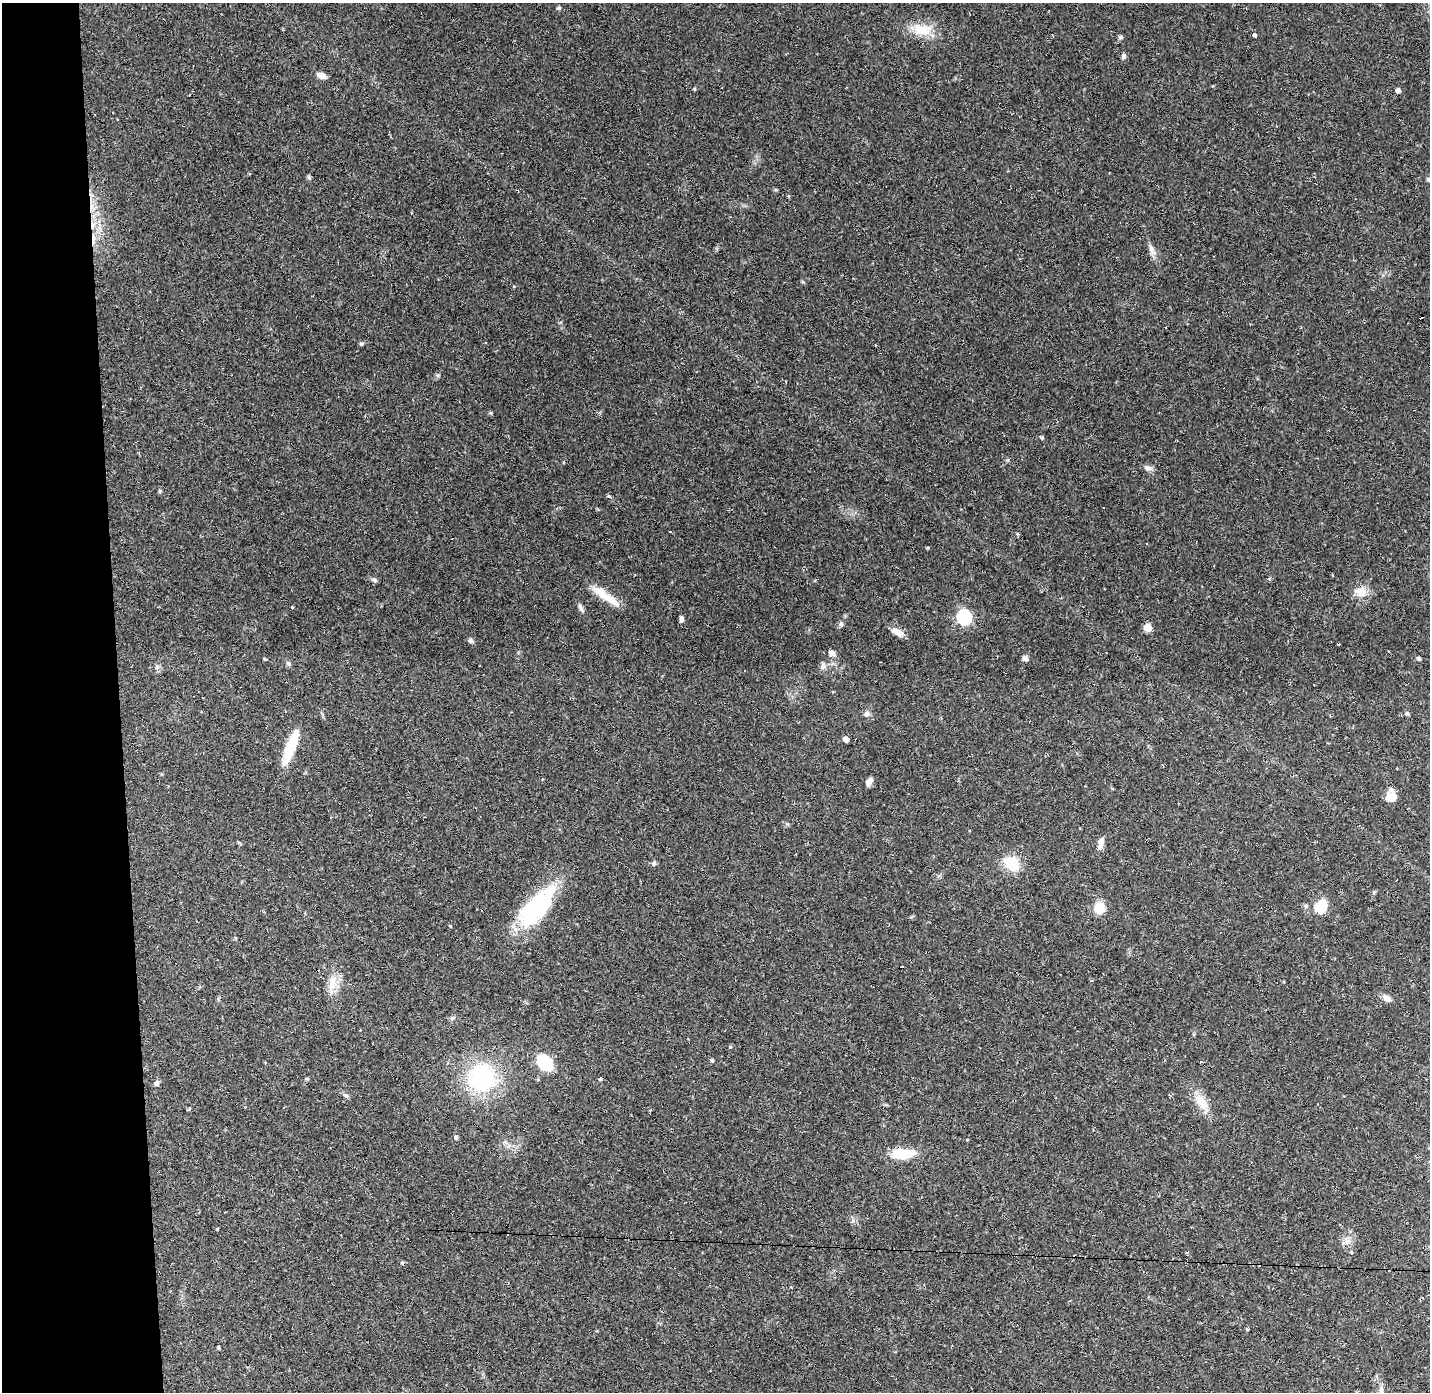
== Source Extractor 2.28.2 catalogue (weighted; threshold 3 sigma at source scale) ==
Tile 4 of 3 x 3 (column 1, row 2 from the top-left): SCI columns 1-1428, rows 1432-2821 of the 4285 x 4255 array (HDU 1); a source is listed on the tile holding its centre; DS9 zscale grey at full resolution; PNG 1432 x 1394 px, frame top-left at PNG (2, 3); no overlay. Shown black and unused: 8% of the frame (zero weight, under 2 of 3 exposures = <1% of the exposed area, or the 3 px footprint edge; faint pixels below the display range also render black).
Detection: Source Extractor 2.28.2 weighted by HDU 2 'WHT'; one run over the whole footprint, this tile lists its part. Background 0.0807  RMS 0.0053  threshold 0.0238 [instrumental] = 3 sigma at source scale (4.5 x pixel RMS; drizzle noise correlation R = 1.50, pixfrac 1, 0.05/0.05 arcsec/px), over >= 5 px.
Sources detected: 80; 5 cosmic-ray / hot-pixel residue — not listed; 1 inside a brighter listed object's ellipse — not listed separately; the other 74 listed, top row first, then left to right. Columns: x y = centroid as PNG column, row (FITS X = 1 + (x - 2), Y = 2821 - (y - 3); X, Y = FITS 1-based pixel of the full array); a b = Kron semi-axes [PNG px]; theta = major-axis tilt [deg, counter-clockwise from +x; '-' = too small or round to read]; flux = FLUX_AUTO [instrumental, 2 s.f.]
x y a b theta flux
559 8 6 4 19 0.79
922 30 29 16 -4 12
1255 35 4 4 - 1.1
1120 37 6 5 - 1
1123 56 7 6 - 1.2
321 76 10 7 -23 3.3
694 89 4 4 - 0.61
1398 90 4 4 - 2.1
309 177 6 5 - 0.87
1429 179 9 6 2 1.8
1151 248 10 6 -89 2.1
361 344 6 5 - 0.95
490 413 5 4 - 0.74
1042 437 5 4 - 0.72
1147 468 11 7 -18 2
160 491 6 3 -72 0.64
609 496 6 5 - 0.71
1104 507 3 3 - 1.2
1017 534 5 4 - 0.67
1146 543 3 2 - 0.51
1269 579 5 4 - 0.62
374 580 8 5 -29 1.1
1361 592 15 13 -7 6.3
601 593 31 10 -41 8.9
292 607 3 3 - 1
581 608 14 5 -60 1.7
964 617 7 6 - 110
681 619 7 5 81 1.5
841 624 6 6 - 1.2
1148 628 5 5 - 14
898 632 15 7 -30 4.7
471 640 6 6 - 1.3
832 653 10 7 -29 2.1
1025 658 7 6 - 1.9
1419 659 5 4 - 1.2
288 664 7 5 -31 0.9
823 666 10 6 74 1.8
157 667 6 5 - 1.1
1407 713 6 5 - 1.1
867 714 9 7 12 1.6
846 739 5 4 - 3.4
290 747 39 10 68 17
869 781 9 6 54 2.9
1392 796 11 9 -82 6.7
1101 842 15 7 81 3.2
654 863 7 5 68 0.98
1011 863 20 13 -39 14
537 906 51 21 49 54
1306 906 6 5 - 0.91
1321 907 15 11 63 13
1100 908 14 12 -81 8
902 967 3 2 - 0.94
332 983 23 9 81 7.1
1387 998 12 8 -26 2.5
452 1018 6 4 44 0.87
730 1047 5 4 - 0.56
712 1060 4 4 - 0.96
545 1063 12 9 -47 30
482 1078 32 32 - 51
307 1079 5 4 - 0.62
600 1079 4 4 - 0.76
157 1083 7 6 - 1.6
346 1095 8 4 -8 0.91
1202 1102 27 12 -58 8.8
189 1109 5 3 - 0.56
456 1137 5 5 - 1.3
903 1154 28 11 3 14
217 1229 3 3 - 0.68
1346 1242 14 7 19 3
1351 1252 4 3 - 0.55
791 1287 3 3 - 0.39
1247 1329 3 3 - 0.66
219 1348 3 3 - 0.71
1382 1391 19 6 -83 3.2
Isophote crosses this tile's border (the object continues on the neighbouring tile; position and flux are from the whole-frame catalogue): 2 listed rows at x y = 1429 179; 1382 1391